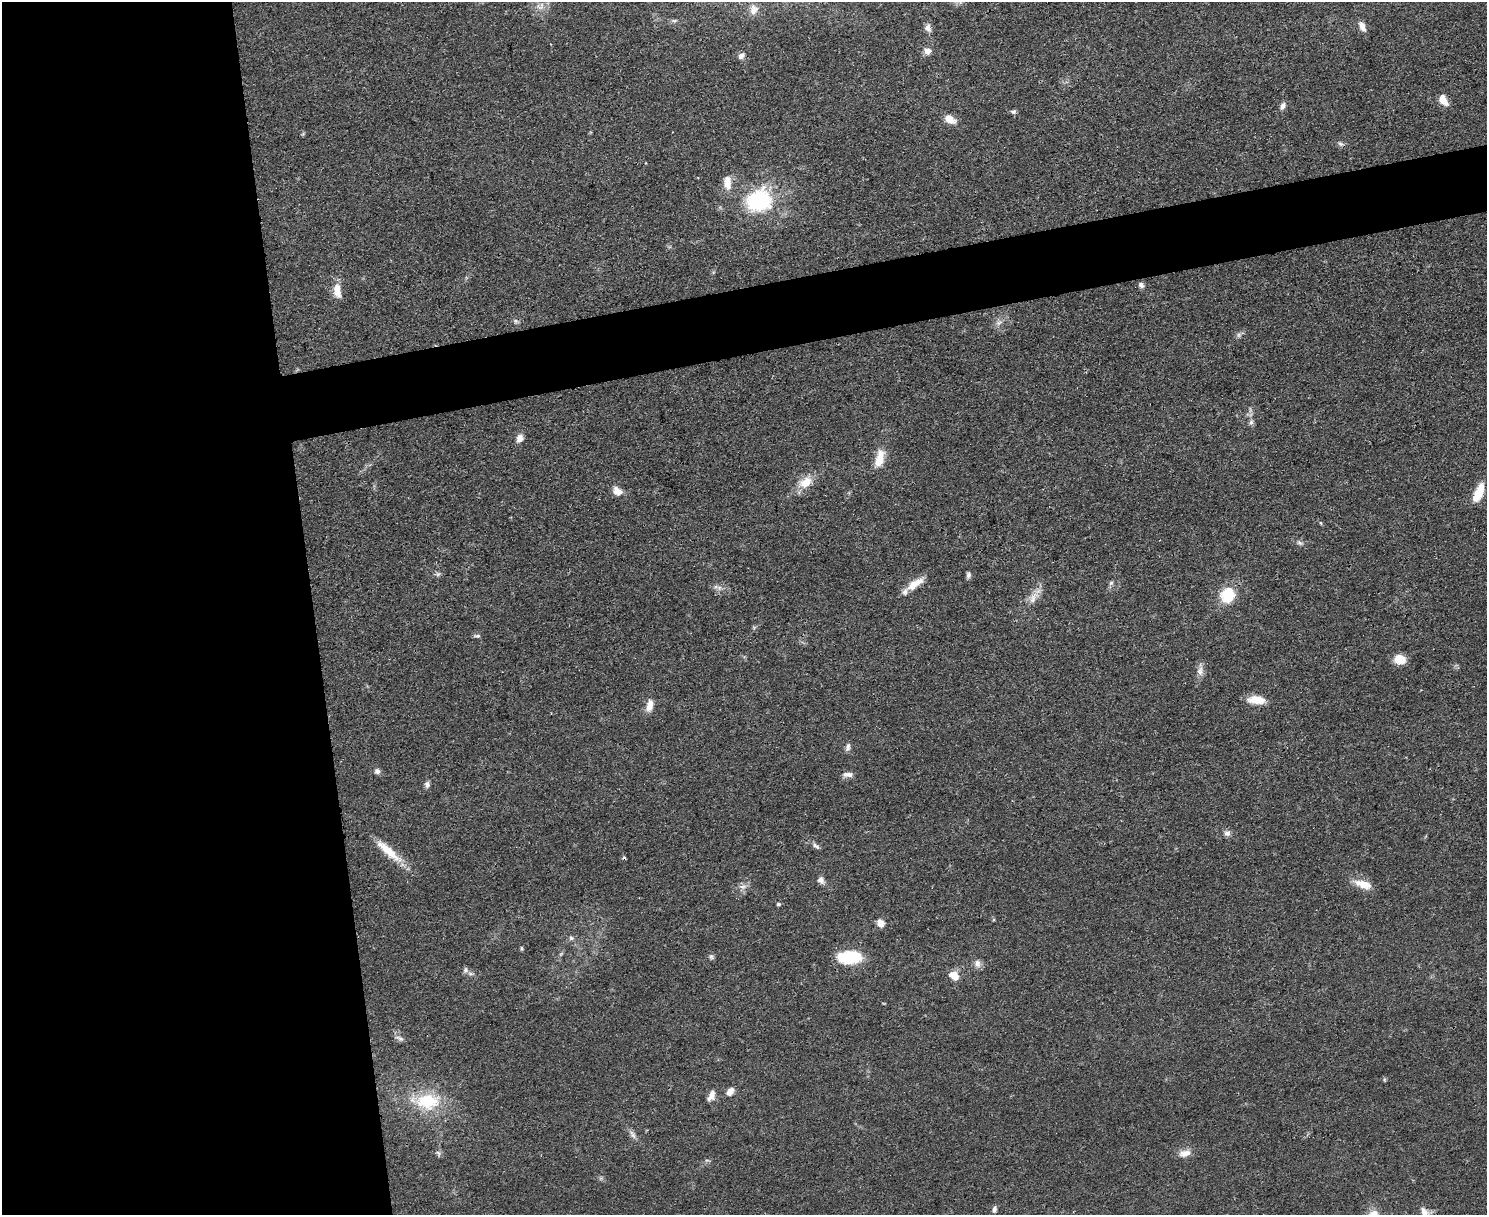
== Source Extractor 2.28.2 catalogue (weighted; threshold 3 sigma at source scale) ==
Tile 7 of 3 x 4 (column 1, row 3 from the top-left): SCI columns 139-1623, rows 1221-2433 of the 4847 x 4868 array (HDU 1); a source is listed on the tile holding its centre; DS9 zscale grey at full resolution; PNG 1489 x 1217 px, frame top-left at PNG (2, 2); no overlay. Shown black and unused: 25% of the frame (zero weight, under 3 of 4 exposures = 1% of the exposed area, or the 3 px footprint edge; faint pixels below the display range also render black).
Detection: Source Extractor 2.28.2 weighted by HDU 2 'WHT'; one run over the whole footprint, this tile lists its part. Background 0.0485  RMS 0.0049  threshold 0.022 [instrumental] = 3 sigma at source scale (4.5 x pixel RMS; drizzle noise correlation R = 1.50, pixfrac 1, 0.05/0.05 arcsec/px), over >= 5 px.
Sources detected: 69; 1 cosmic-ray / hot-pixel residue — not listed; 2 inside a brighter listed object's ellipse — not listed separately; the other 66 listed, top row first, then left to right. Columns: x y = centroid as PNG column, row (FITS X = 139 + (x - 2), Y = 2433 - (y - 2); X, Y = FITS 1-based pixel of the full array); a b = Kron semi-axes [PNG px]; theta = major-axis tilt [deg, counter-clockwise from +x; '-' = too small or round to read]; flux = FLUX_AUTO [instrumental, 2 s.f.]
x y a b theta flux
539 7 11 6 -37 2.6
754 10 14 11 71 4
674 21 7 4 0 0.88
1362 26 12 7 -67 3.4
928 28 10 7 -76 2.5
928 51 7 7 - 3.4
741 56 7 6 - 1.9
1443 100 11 7 -59 6.4
1282 106 10 6 74 1.9
1013 112 7 5 8 1.1
950 119 11 7 -30 6.1
1340 144 8 5 -20 1.2
728 182 20 9 -86 5.6
759 200 23 19 17 48
1141 285 7 6 - 1.7
337 290 19 9 -84 5.9
515 321 6 5 - 1.1
999 323 10 6 25 1.9
1239 335 6 6 - 1.2
1251 422 8 6 73 1.4
520 438 10 8 71 2.9
880 457 19 11 84 7
805 482 19 13 33 8
617 491 12 9 -32 4.2
1478 493 22 8 67 10
1321 523 5 3 - 0.47
1300 543 9 5 -26 1.2
968 575 7 6 - 1.4
1111 583 7 5 43 1
915 584 25 9 34 6.5
719 588 7 4 72 1.1
1227 595 7 7 - 39
1033 598 20 9 62 5.2
477 636 9 4 -1 1.1
1400 659 12 9 -6 7.2
1200 671 12 9 -88 2.9
1256 700 18 8 -4 8.8
650 705 15 8 77 4.4
848 747 11 6 75 1.6
377 771 7 7 - 1.6
848 775 14 6 1 2.4
427 784 9 6 -83 1.6
1227 833 9 8 - 1.9
816 846 12 5 -42 1.6
388 850 40 10 -42 12
821 880 10 8 -58 2
1363 884 22 9 -17 6.8
742 886 11 4 -4 1.7
778 904 4 4 - 1
881 923 9 8 - 3.2
571 938 7 6 - 1.1
522 948 5 4 - 0.67
711 957 7 6 - 1.1
849 957 26 13 2 21
977 963 10 8 -74 2.6
465 970 8 7 - 1.4
954 976 10 7 -39 7
400 1038 12 4 -24 1.4
730 1091 10 7 52 3.1
711 1096 13 7 63 3.4
427 1101 35 22 3 24
633 1134 13 6 -60 2.1
438 1153 7 5 -58 1.2
1185 1153 15 9 13 4.1
994 1210 7 4 83 1.6
1424 1212 13 8 -61 3.2
Isophote crosses this tile's border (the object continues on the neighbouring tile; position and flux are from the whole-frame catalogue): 1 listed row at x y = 1424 1212